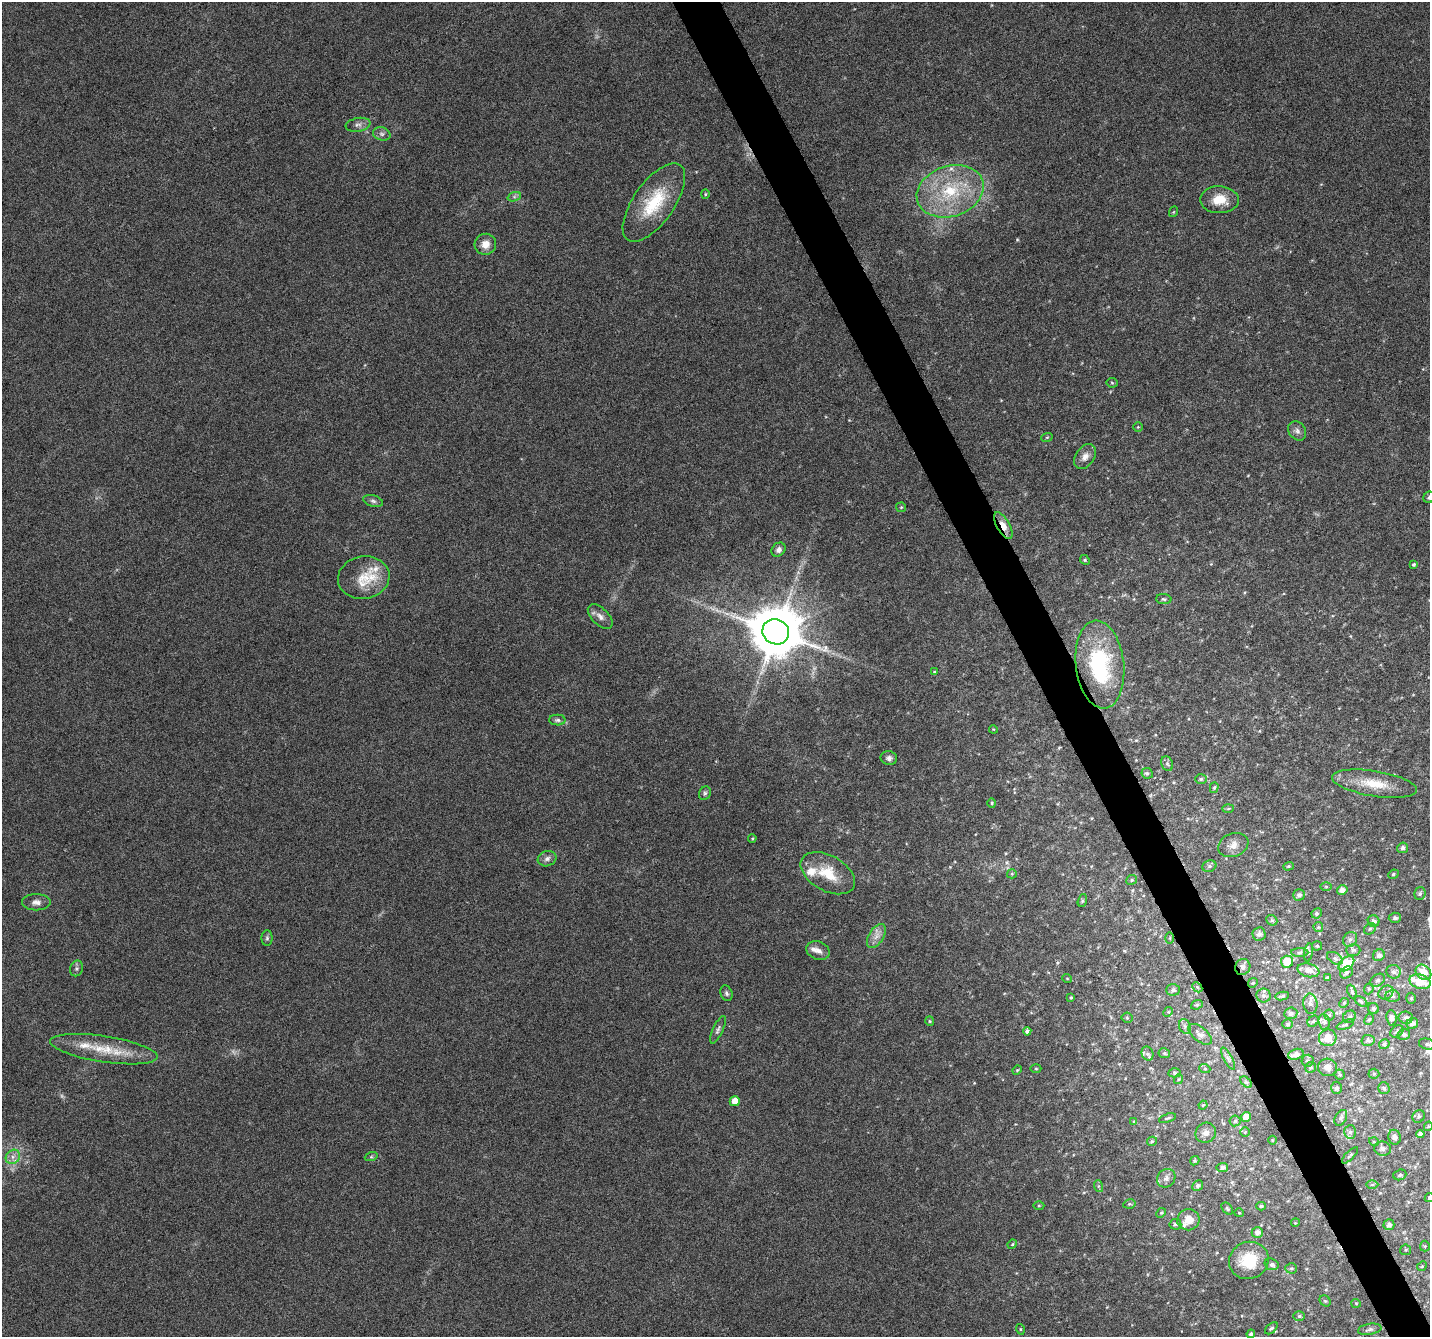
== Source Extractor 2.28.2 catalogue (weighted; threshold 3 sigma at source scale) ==
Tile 6 of 4 x 4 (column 2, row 2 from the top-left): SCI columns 1431-2858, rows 2824-4158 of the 5715 x 5588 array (HDU 1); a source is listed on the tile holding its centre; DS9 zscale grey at full resolution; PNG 1432 x 1339 px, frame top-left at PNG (2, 2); each listed source drawn as its Kron ellipse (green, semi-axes under 4 px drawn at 4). Shown black and unused: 3% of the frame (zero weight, under 4 of 8 exposures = <1% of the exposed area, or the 3 px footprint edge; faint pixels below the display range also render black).
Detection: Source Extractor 2.28.2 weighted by HDU 2 'WHT'; one run over the whole footprint, this tile lists its part. Background 0.0422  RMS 0.0029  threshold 0.0118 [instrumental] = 3 sigma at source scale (4.09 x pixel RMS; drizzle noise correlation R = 1.36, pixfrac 0.8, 0.0396/0.0396 arcsec/px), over >= 5 px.
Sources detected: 212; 1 too faint to see at this stretch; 1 inside a brighter object's white glare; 1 long thin detection or spike segment (spike, bleed or trail) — neither listed nor drawn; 12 inside a brighter listed object's ellipse — not listed separately; the other 197 listed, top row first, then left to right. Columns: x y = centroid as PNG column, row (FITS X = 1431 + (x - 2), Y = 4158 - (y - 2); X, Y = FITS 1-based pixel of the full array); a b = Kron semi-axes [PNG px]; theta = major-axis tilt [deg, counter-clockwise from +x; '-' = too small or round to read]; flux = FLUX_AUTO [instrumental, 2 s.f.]
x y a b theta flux
358 125 12 6 10 1.2
382 134 9 6 -15 0.85
950 191 34 25 18 18
705 194 5 4 - 0.31
514 197 7 4 19 0.52
1219 200 19 13 -1 5
654 202 46 20 55 14
1173 212 5 3 - 0.24
485 244 11 10 - 2.6
1112 383 5 5 - 0.33
1138 427 5 4 - 0.28
1297 431 10 8 -53 1.2
1047 437 6 3 19 0.29
1085 457 14 9 55 1.9
1429 497 6 5 - 0.7
373 501 10 5 -16 0.86
901 507 5 5 - 0.3
1003 525 15 6 -60 3.1
778 550 8 6 46 1
1085 560 5 4 - 0.34
1414 564 4 3 - 0.46
364 578 26 21 10 7.9
1164 599 8 5 -3 0.49
600 617 15 8 -44 1.7
776 632 13 12 - 1500
1100 665 44 24 -84 29
934 672 4 3 - 0.26
557 720 8 5 -1 0.64
993 729 4 3 - 0.21
889 758 8 7 - 0.94
1167 764 7 5 -68 0.59
1147 773 6 5 - 0.55
1201 779 6 5 - 0.53
1374 784 43 12 -9 8
1214 788 5 4 - 0.33
705 793 7 5 62 0.62
992 803 4 4 - 0.34
1228 808 6 4 2 0.37
752 838 4 3 - 0.24
1233 845 16 11 21 2.4
1403 848 5 5 - 0.84
547 859 9 7 17 1.1
1209 866 7 5 22 0.6
1288 866 5 4 - 0.38
828 873 29 17 -29 8.3
1012 874 5 4 - 0.33
1393 874 5 4 - 0.4
1132 880 5 4 - 0.48
1326 886 6 4 -1 0.34
1342 890 5 4 - 1.4
1420 894 6 5 - 0.54
1299 895 5 5 - 0.79
1082 900 7 4 71 0.45
36 902 14 8 0 1.5
1317 913 5 5 - 0.56
1395 918 6 5 - 0.65
1272 920 6 5 - 0.43
1374 921 6 5 - 0.8
1318 927 5 4 - 0.34
1370 929 6 5 - 0.45
1259 934 7 6 - 0.98
876 936 13 7 58 1.9
267 938 8 5 89 0.55
1170 938 6 4 89 0.33
1350 939 8 6 53 0.87
1317 946 5 4 - 0.35
1353 950 7 6 - 0.61
818 951 12 9 -21 1.6
1309 952 9 3 81 0.4
1300 953 8 4 1 0.47
1379 955 6 5 - 1
1335 958 9 5 -32 0.67
1287 962 6 6 - 4.7
1346 964 9 6 42 10
1243 967 8 7 - 1
76 968 8 6 72 0.64
1308 970 11 6 -14 1.8
1346 972 7 5 38 0.65
1394 972 7 6 - 1
1423 972 9 6 -45 3.9
1067 978 5 3 - 0.2
1327 978 3 3 - 0.33
1378 980 8 5 36 0.71
1420 982 11 7 -16 7.1
1253 983 5 4 - 0.3
1197 987 6 4 -46 0.39
1369 989 6 4 69 0.37
1173 990 7 6 - 0.76
1352 992 7 4 -66 0.42
1386 992 8 6 37 1
727 993 8 6 -70 0.66
1264 995 7 7 - 0.72
1282 996 7 3 9 0.44
1393 996 7 6 - 0.8
1071 997 3 3 - 0.29
1411 998 5 4 - 0.42
1361 1001 7 4 -38 0.46
1344 1003 5 4 - 0.37
1310 1004 10 7 -85 1.1
1197 1005 6 4 20 0.39
1373 1009 6 5 - 0.65
1168 1012 5 4 - 0.33
1291 1013 6 5 - 0.87
1329 1015 5 5 - 0.4
1349 1017 7 5 41 0.66
1127 1018 5 5 - 0.32
1391 1018 8 5 -84 1.1
1406 1018 7 6 - 0.89
1369 1019 6 4 60 0.39
930 1021 5 4 - 0.35
1313 1021 6 5 - 0.41
1324 1022 8 5 -83 0.68
1288 1024 5 5 - 0.52
1412 1024 6 5 - 1.2
1345 1025 9 4 21 0.47
1185 1026 7 5 -69 0.66
718 1030 15 5 65 0.92
1027 1031 4 4 - 0.88
1397 1031 7 5 34 0.68
1200 1034 14 7 -40 1.3
1404 1035 6 5 - 0.67
1328 1038 9 8 - 3.5
1368 1040 6 5 - 0.69
1384 1044 5 5 - 0.61
1427 1044 8 5 -15 0.53
104 1049 54 13 -9 9.7
1164 1053 6 5 - 0.38
1148 1054 7 5 -70 0.54
1296 1054 8 5 18 1.4
1228 1059 12 4 -62 0.73
1308 1061 6 6 - 0.58
1311 1067 6 5 - 0.55
1328 1067 9 8 - 1.7
1036 1068 5 3 - 0.25
1205 1069 5 3 - 0.29
1017 1070 5 4 - 0.28
1175 1073 6 4 -1 0.39
1340 1074 5 5 - 0.38
1374 1074 5 5 - 0.37
1179 1079 5 3 - 0.26
1246 1082 7 4 -43 0.43
1336 1088 6 5 - 0.68
1384 1088 6 5 - 0.62
735 1101 5 5 - 3.2
1203 1105 4 3 - 0.23
1419 1116 7 6 - 0.64
1246 1117 5 4 - 1.8
1167 1118 9 3 19 0.36
1341 1118 8 5 61 0.68
1134 1121 4 3 - 0.28
1235 1121 5 5 - 0.38
1428 1126 5 4 - 0.27
1245 1132 4 4 - 0.32
1350 1132 7 6 - 0.73
1206 1133 10 9 - 1.3
1420 1134 4 4 - 0.94
1395 1137 7 6 - 1.2
1272 1140 4 3 - 0.2
1152 1141 5 4 - 0.34
1374 1142 5 3 - 0.22
1383 1149 8 7 - 1.2
1350 1155 11 4 45 0.46
13 1157 8 6 46 1.3
371 1157 6 4 18 0.4
1195 1161 5 4 - 0.35
1222 1168 6 4 9 0.96
1400 1175 6 5 - 0.49
1166 1178 10 8 49 1.1
1372 1185 6 4 1 0.4
1098 1186 6 4 -71 0.36
1198 1186 6 5 - 0.73
1429 1198 5 4 - 0.47
1129 1204 6 4 10 0.39
1039 1205 5 3 - 0.28
1261 1206 5 4 - 0.5
1227 1209 7 4 -50 0.4
1161 1213 5 4 - 0.34
1239 1213 5 4 - 0.26
1188 1220 11 10 - 3.2
1295 1223 4 3 - 0.24
1175 1224 6 5 - 0.62
1389 1225 5 5 - 0.95
1257 1232 6 5 - 1.3
1012 1244 5 4 - 0.31
1425 1246 5 5 - 0.34
1406 1250 5 5 - 0.39
1249 1260 20 18 23 9.3
1272 1264 7 5 -17 0.65
1422 1266 5 4 - 0.31
1291 1268 5 5 - 0.41
1325 1301 6 5 - 0.39
1356 1303 5 4 - 0.3
1299 1316 6 5 - 0.55
1271 1328 7 4 41 0.53
1020 1329 5 3 - 0.23
1370 1329 12 5 9 0.83
1251 1334 4 4 - 0.6
Overlapping masked pixels (flux is a lower limit): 3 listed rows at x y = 1003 525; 1100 665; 1243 967
Isophote crosses this tile's border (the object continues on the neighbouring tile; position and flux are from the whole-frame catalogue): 3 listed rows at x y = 1429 497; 1420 982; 1429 1198
Unlisted compact peaks at least as high as the median listed source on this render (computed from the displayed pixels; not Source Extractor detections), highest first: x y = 1017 239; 1057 963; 974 1083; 950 867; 1059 748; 1248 475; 849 420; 1259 731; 1006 853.